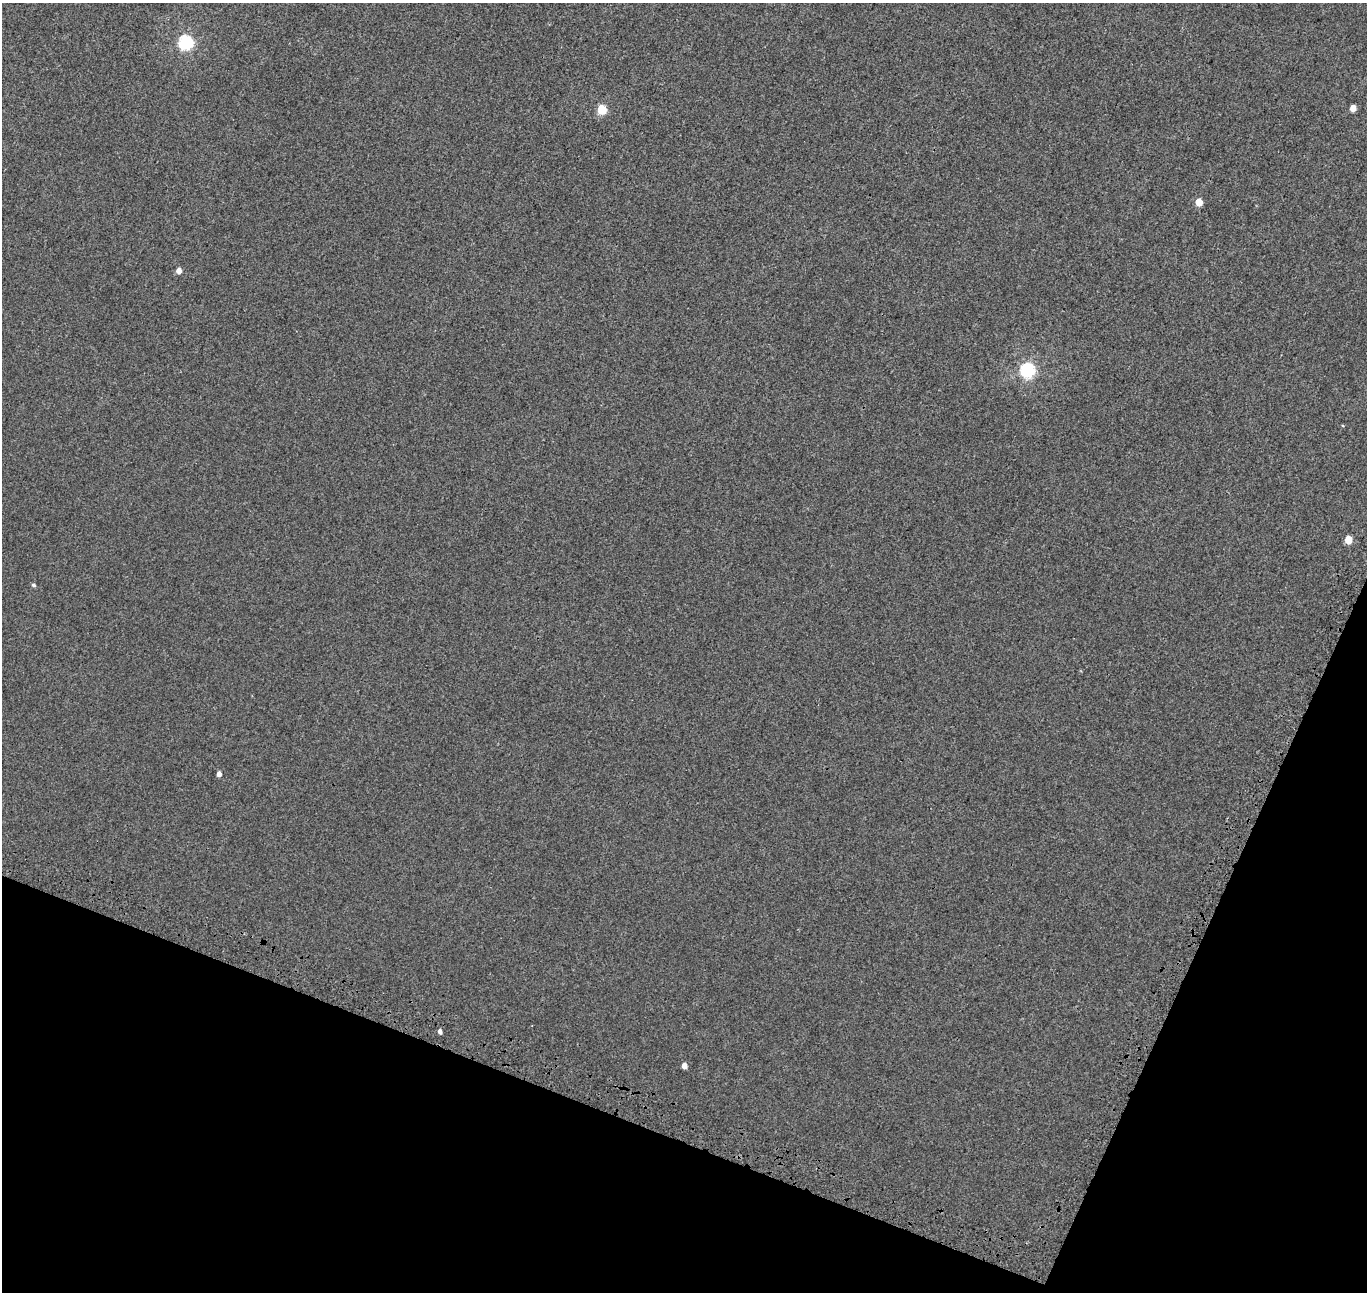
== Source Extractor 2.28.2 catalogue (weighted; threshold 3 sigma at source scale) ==
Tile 15 of 4 x 4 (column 3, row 4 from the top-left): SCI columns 2868-4232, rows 327-1616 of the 5742 x 5874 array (HDU 1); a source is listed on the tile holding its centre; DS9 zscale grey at full resolution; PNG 1369 x 1294 px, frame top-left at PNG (2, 3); no overlay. Shown black and unused: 19% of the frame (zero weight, under 3 of 4 exposures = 9% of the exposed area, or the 3 px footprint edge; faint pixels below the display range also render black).
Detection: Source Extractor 2.28.2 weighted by HDU 2 'WHT'; one run over the whole footprint, this tile lists its part. Background 0.001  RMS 0.0029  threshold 0.0131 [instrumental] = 3 sigma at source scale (4.5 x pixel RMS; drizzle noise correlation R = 1.50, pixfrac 1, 0.0396/0.0396 arcsec/px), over >= 5 px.
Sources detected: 11; all 11 listed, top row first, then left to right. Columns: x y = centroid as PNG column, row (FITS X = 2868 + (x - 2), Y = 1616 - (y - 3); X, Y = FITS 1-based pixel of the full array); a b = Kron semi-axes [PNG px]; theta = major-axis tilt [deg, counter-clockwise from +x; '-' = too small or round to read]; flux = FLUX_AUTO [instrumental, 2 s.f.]
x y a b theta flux
186 42 6 6 - 55
1353 108 5 4 - 2.9
602 109 5 5 - 14
1199 202 5 4 - 4.6
179 271 5 4 - 2
1027 370 6 6 - 58
1348 540 5 5 - 6.5
34 585 5 4 - 0.49
219 774 4 4 - 1.6
440 1031 5 4 - 0.95
684 1066 5 4 - 2